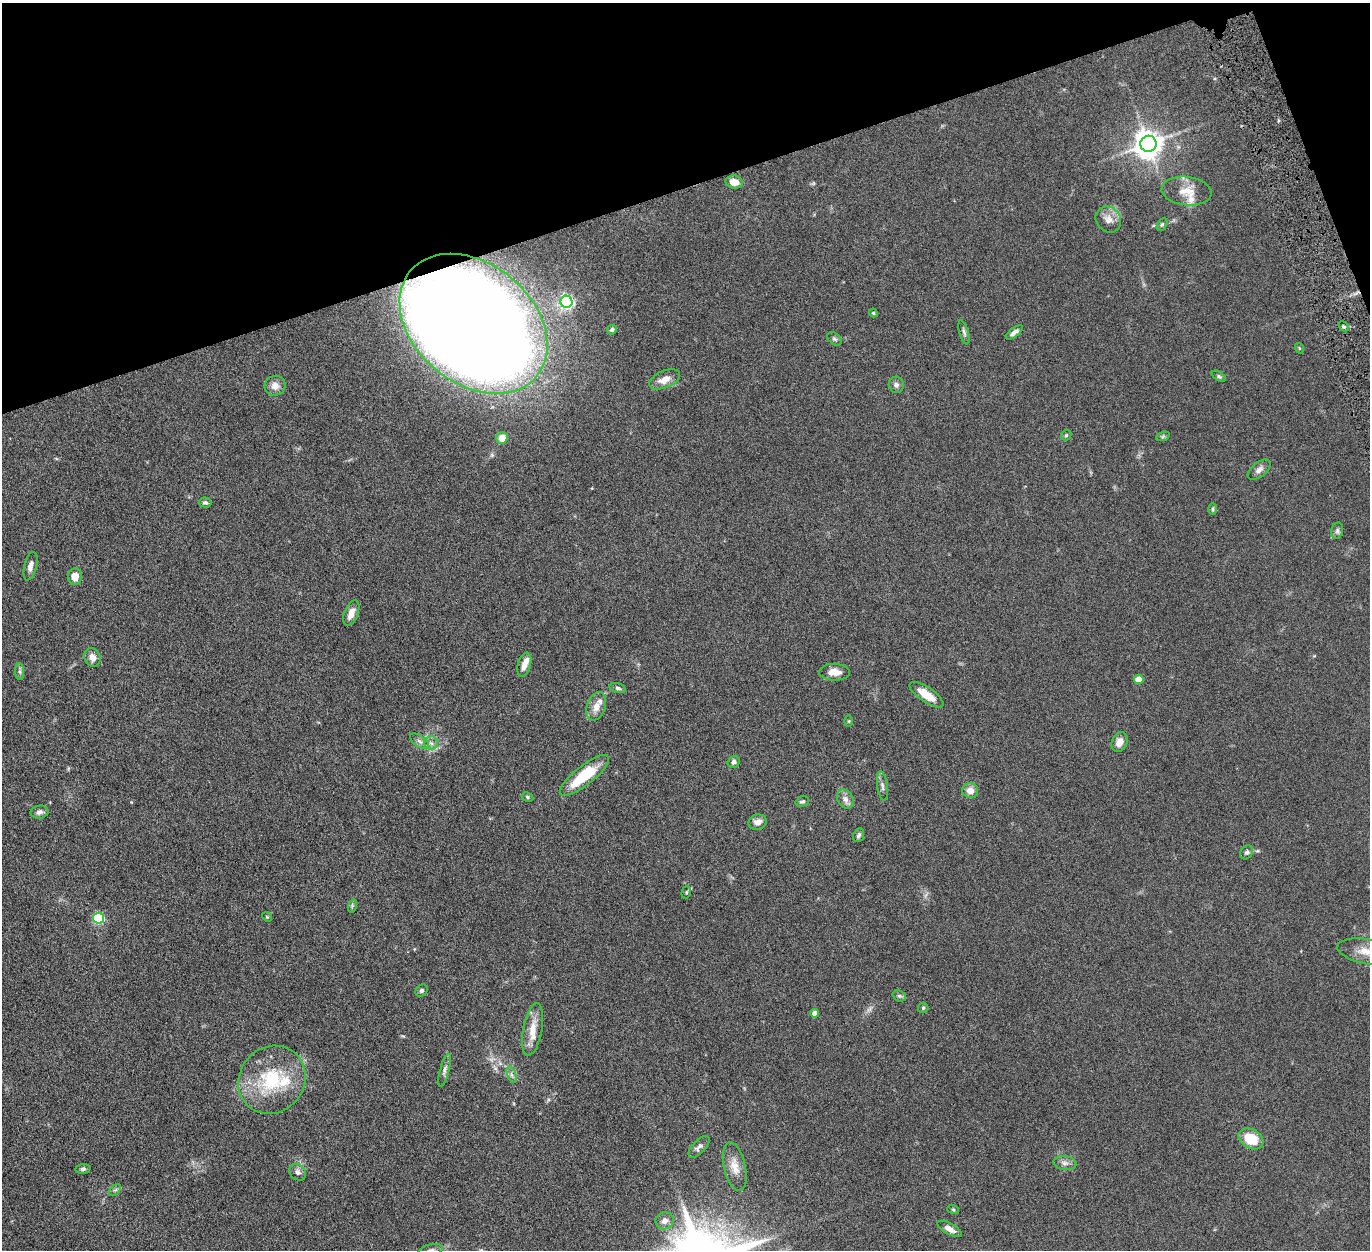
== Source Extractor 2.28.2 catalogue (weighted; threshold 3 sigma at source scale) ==
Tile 3 of 4 x 4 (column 3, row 1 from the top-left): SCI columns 2747-4114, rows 4035-5282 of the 5500 x 5446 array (HDU 1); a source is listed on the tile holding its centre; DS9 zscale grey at full resolution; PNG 1372 x 1252 px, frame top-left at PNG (2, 3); each listed source drawn as its Kron ellipse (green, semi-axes under 4 px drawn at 4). Shown black and unused: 16% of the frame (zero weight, under 6 of 12 exposures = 1% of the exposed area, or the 3 px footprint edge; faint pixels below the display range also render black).
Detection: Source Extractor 2.28.2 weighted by HDU 2 'WHT'; one run over the whole footprint, this tile lists its part. Background 0.0511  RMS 0.0054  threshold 0.022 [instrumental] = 3 sigma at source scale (4.09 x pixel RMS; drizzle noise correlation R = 1.36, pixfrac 0.8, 0.05/0.05 arcsec/px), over >= 5 px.
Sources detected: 81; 1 too faint to see at this stretch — neither listed nor drawn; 5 inside a brighter listed object's ellipse — not listed separately; the other 75 listed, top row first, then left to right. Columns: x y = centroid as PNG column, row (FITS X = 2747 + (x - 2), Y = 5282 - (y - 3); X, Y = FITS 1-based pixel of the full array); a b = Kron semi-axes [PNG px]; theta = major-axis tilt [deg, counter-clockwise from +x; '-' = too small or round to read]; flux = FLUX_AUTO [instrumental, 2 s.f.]
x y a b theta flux
1148 144 8 8 - 630
734 182 8 6 -12 4.7
1186 191 25 14 -7 7.9
1108 219 14 12 -49 4.4
1162 224 7 4 61 0.8
566 302 6 6 - 110
873 313 4 3 - 0.55
474 324 82 59 -40 1300
1344 326 5 3 - 0.69
612 330 5 4 - 0.89
964 332 12 4 -74 1.2
1014 332 10 4 37 1.9
834 339 8 5 -40 0.93
1299 348 5 3 - 0.45
1219 376 8 4 -33 0.84
665 379 16 8 24 4.9
896 385 8 7 - 1.4
275 386 10 10 - 3.4
1066 435 6 4 44 0.63
1163 436 7 4 19 0.86
502 438 5 5 - 6.1
1259 470 13 7 39 2.2
205 503 6 5 - 0.98
1213 509 6 4 -89 0.67
1337 531 8 6 75 1.2
30 566 14 6 75 2.6
75 576 8 7 - 4.5
351 613 13 7 68 4.1
92 657 9 8 - 3.2
524 665 12 6 74 3.3
20 672 8 4 -89 1.1
834 672 15 8 -1 4.5
1139 679 5 4 - 8
618 688 8 5 -14 1.1
926 695 20 7 -34 7.3
596 706 14 9 70 4.1
849 721 6 4 90 0.5
420 741 11 5 -35 1.7
1119 742 10 7 66 4
431 743 7 6 - 1.6
734 762 6 5 - 1.4
584 775 30 9 39 20
882 786 14 5 -82 1.7
970 791 8 7 - 4
527 797 6 4 -29 0.68
845 799 10 7 -57 2.6
802 801 7 5 17 0.93
39 812 9 6 11 1.8
757 822 9 7 17 2.7
859 835 7 5 66 1.1
1247 852 7 6 - 1.2
686 892 6 4 70 0.75
352 906 7 4 72 0.71
267 917 5 4 - 0.57
98 918 5 5 - 43
1368 952 30 12 -10 8.5
421 990 7 5 48 0.93
899 996 7 5 -20 1
923 1008 5 5 - 0.62
815 1013 4 4 - 3.3
533 1029 27 9 80 7.1
444 1070 17 4 75 1.9
511 1075 9 4 -71 1
272 1080 35 32 50 31
1251 1139 13 9 -29 12
699 1147 13 6 46 1.9
1065 1163 11 7 -7 2.1
735 1167 25 11 -77 6.1
83 1169 7 4 6 0.97
298 1172 9 7 -45 1.8
115 1190 7 4 43 0.85
953 1209 6 4 -19 0.55
665 1221 9 8 - 2.7
950 1229 13 5 -29 2.8
430 1250 12 6 13 1.8
Overlapping masked pixels (flux is a lower limit): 1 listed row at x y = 474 324
Isophote crosses this tile's border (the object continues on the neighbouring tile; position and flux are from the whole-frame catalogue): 2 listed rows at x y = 1368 952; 430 1250